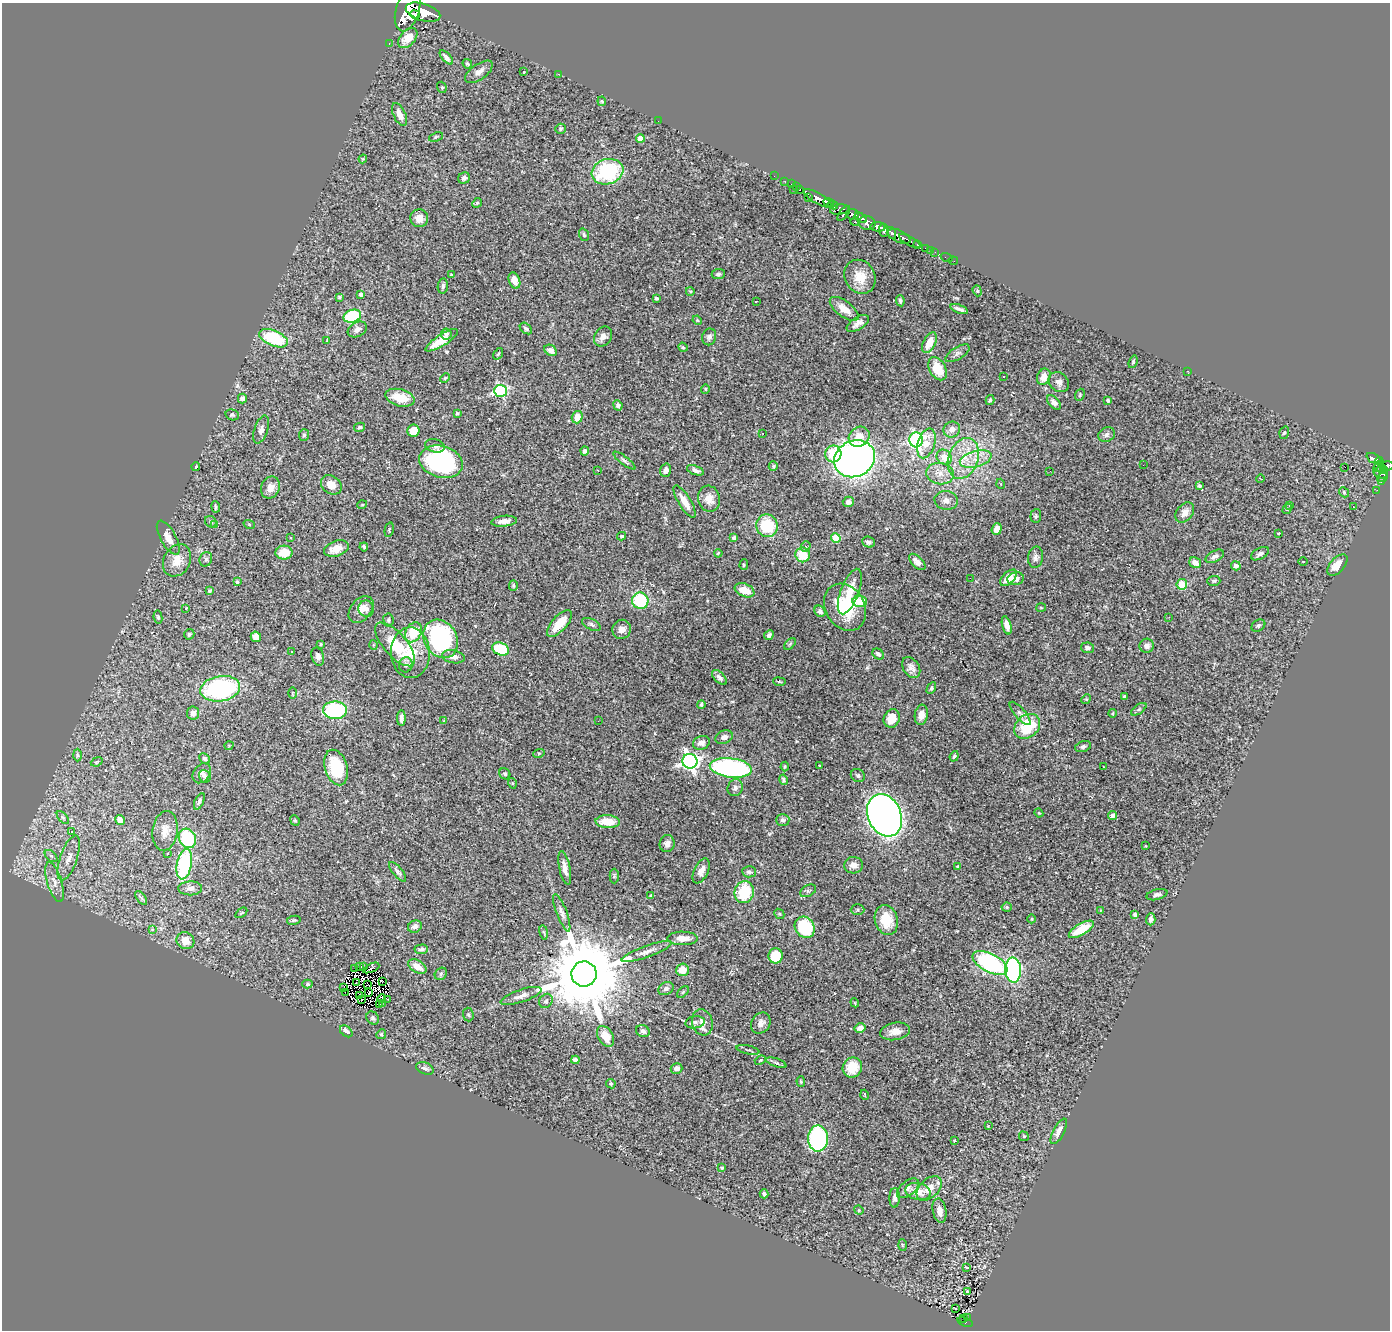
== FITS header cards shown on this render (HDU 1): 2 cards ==
NAXIS1  =                 1388
NAXIS2  =                 1328

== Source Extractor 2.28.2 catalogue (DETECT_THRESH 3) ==
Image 1388 x 1328 px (HDU 1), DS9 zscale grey, 1 PNG px = 1 image px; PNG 1392 x 1332 px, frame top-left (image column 1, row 1328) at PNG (2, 3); each listed source drawn as its Kron ellipse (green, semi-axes under 4 px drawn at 4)
Background 0.85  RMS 0.038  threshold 0.113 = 3 sigma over >= 5 px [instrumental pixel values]
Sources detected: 394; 1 with non-positive FLUX_AUTO (blend fragments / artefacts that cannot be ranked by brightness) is neither listed nor drawn; the other 393 listed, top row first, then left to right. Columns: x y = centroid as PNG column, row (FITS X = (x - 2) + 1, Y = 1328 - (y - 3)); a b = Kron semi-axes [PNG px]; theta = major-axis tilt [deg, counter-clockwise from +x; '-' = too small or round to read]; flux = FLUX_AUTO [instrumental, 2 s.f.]
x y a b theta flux
408 10 22 11 73 4700
423 12 18 8 -16 3600
415 14 5 3 - 670
408 38 12 7 47 36
389 43 3 2 - 19
446 57 9 4 -47 11
467 64 5 4 - 3.8
479 72 16 7 35 17
524 72 2 2 - 1.5
558 74 3 2 - 2.7
442 87 6 4 -69 3.6
602 101 5 3 - 2.7
399 114 12 6 -66 21
658 121 2 2 - 5.9
560 129 5 5 - 4.9
436 137 7 4 22 3.7
640 138 4 4 - 34
363 159 4 4 - 2.7
608 172 16 12 17 210
774 176 2 2 - 7.2
464 178 6 5 - 8.5
785 181 3 2 - 17
791 184 2 2 - 9.7
797 187 3 2 - 23
793 190 3 2 - 42
800 190 3 3 - 26
809 198 2 2 - 5.9
817 198 16 5 -30 1300
828 202 5 3 - 390
477 203 5 4 - 3.2
833 205 5 3 - 340
839 210 9 5 8 270
844 213 9 4 52 400
852 214 6 5 - 430
419 218 9 9 - 24
861 218 7 3 -34 290
855 222 4 3 - 160
867 223 8 7 - 660
878 227 7 5 -6 1000
884 230 7 3 -83 530
891 233 6 4 -73 440
584 235 6 5 - 5.2
899 236 12 6 -25 840
910 241 12 4 -29 180
917 244 3 3 - 99
926 248 3 3 - 37
931 250 3 2 - 12
935 252 2 2 - 10
946 257 6 2 -19 11
953 261 4 2 - 8.6
718 274 6 5 - 4.9
451 275 4 3 - 2.9
860 277 17 15 -60 47
514 280 8 5 -69 16
443 286 7 5 82 6
690 291 4 3 - 2.3
977 291 6 4 -70 3.5
361 294 4 4 - 9
339 297 4 3 - 3.2
656 298 4 4 - 6.2
756 301 3 2 - 9
900 301 6 4 -81 5.8
844 309 17 8 -37 31
959 309 9 3 -21 9.1
352 316 9 6 18 150
697 320 5 4 - 2.6
858 323 12 6 32 15
526 328 7 4 -40 5.3
357 329 10 7 29 14
446 334 5 5 - 9.8
603 337 10 8 56 15
709 337 8 7 - 7.6
274 338 15 7 -23 160
442 340 19 5 32 40
327 341 3 2 - 2.2
929 343 11 6 63 37
683 347 5 4 - 3.1
551 350 7 5 -33 12
957 353 13 6 32 9.7
498 354 6 3 54 3.1
1133 362 6 4 71 3.9
938 369 12 8 -61 60
1188 371 2 2 - 1.7
1004 377 3 3 - 11
1044 377 8 6 67 25
445 378 5 3 - 2.7
1059 382 11 9 -42 14
705 389 5 4 - 3.2
501 391 6 6 - 370
1080 395 6 4 70 3.2
242 398 5 4 - 10
400 398 15 8 -15 50
990 400 5 4 - 3.5
1108 400 4 3 - 4.8
1054 402 8 5 -47 10
618 405 5 4 - 6.7
457 413 4 3 - 3.7
232 415 7 5 -17 4.6
577 417 6 5 - 32
360 427 5 4 - 3.9
952 429 8 8 - 16
261 430 14 6 71 12
413 431 6 6 - 37
762 433 3 3 - 6.6
1284 433 6 4 70 4.5
304 435 6 5 - 4.4
1106 435 8 7 - 8.3
859 437 11 9 36 37
916 440 7 7 - 560
926 443 15 8 73 38
435 446 10 6 -14 12
585 451 4 4 - 7.9
833 454 8 8 - 60
944 457 8 7 - 38
963 458 21 14 69 78
1374 458 8 4 -26 220
855 459 21 18 26 1700
976 459 16 8 15 33
624 461 13 4 -38 6.9
1379 461 4 3 - 95
441 462 22 15 -16 370
1143 465 2 2 - 1.6
773 466 5 4 - 3.1
1379 466 6 2 54 59
1387 466 7 4 11 400
196 467 4 4 - 3.9
1345 467 2 2 - 4.6
1382 469 5 2 - 190
598 470 3 2 - 1.7
666 470 7 5 74 14
695 470 9 4 -20 9.9
1050 471 3 2 - 2.4
1381 473 7 5 -17 310
940 474 14 10 -7 32
1382 478 5 3 - 49
1260 479 4 2 - 2.6
1381 482 3 2 - 19
1001 484 5 3 - 1.9
331 485 11 8 -38 30
1199 486 4 3 - 4
270 487 11 9 68 22
1377 490 2 2 - 5.6
1344 492 5 4 - 3.6
709 499 13 11 -76 27
946 500 12 9 -12 17
685 501 18 6 -59 30
848 502 6 5 - 9.9
362 505 5 3 - 2.1
1289 506 3 2 - 3.4
216 507 6 4 -83 4.5
1353 507 2 2 - 1.7
1287 509 5 4 - 4
1185 512 11 8 51 19
1036 516 7 5 83 4.6
504 521 13 5 7 18
211 522 6 5 - 5.7
249 524 6 3 -20 2.5
215 525 4 3 - 3.4
767 526 11 10 - 110
997 529 6 5 - 19
389 530 7 3 77 2.5
1278 533 3 2 - 1.8
622 536 4 4 - 4.5
168 538 19 7 -61 26
291 538 3 3 - 7.9
734 538 4 3 - 6.8
836 538 5 4 - 97
868 542 6 5 - 7.6
806 546 5 5 - 4.9
364 547 4 3 - 4.4
336 549 13 7 18 32
284 553 8 7 - 44
718 553 4 3 - 2.6
1260 554 10 5 29 10
803 555 7 7 - 74
1215 556 10 5 28 9.5
1036 557 10 7 82 10
206 559 7 6 - 6.4
177 560 17 13 60 39
1303 561 5 3 - 2
917 562 10 5 -45 19
1195 563 6 5 - 16
744 565 5 4 - 3.7
1337 565 13 7 48 30
1236 566 5 4 - 14
970 578 3 3 - 3.2
1008 578 10 5 43 35
1016 579 8 6 14 15
1214 581 6 5 - 4.2
237 582 4 3 - 3.9
1182 584 5 5 - 66
513 585 5 4 - 3.5
745 590 10 6 -23 41
209 591 4 3 - 3.3
850 591 24 9 69 44
640 601 8 8 - 160
860 601 7 5 -5 56
845 607 25 19 -58 140
186 608 3 3 - 1.4
1041 608 5 3 - 2.1
361 609 15 10 50 25
366 609 8 7 - 11
820 611 6 5 - 8
158 617 6 4 -81 3.8
1169 617 3 2 - 2.5
388 620 7 5 -83 4.6
559 624 17 7 48 50
591 624 10 5 -26 6.4
1007 625 9 4 -74 21
1258 626 7 5 33 5.8
622 629 10 9 - 17
413 632 10 8 62 100
189 634 5 5 - 5.2
769 635 5 4 - 7.3
256 637 5 5 - 22
441 639 20 16 -60 370
321 644 4 3 - 2.4
395 644 27 11 -48 100
790 644 7 4 46 4.1
373 645 5 3 - 2.9
1147 646 7 7 - 9.6
1087 648 6 5 - 8.7
501 649 9 6 -23 130
291 652 3 2 - 1.8
410 653 25 19 -88 82
878 654 6 5 - 8.6
318 656 9 6 -74 9.3
453 657 11 6 -11 14
406 665 7 7 - 9.5
911 667 11 8 -55 14
719 677 9 5 -45 9.3
779 682 6 3 -7 2.8
931 688 6 4 61 4.6
220 689 20 12 10 380
292 693 6 3 89 2.3
1124 697 4 3 - 3.4
1086 699 5 4 - 3.2
701 704 4 4 - 4.5
1139 709 9 4 36 4.5
335 710 12 9 -2 250
193 713 6 6 - 15
1020 713 15 5 -49 9.7
1113 713 4 3 - 2
921 715 10 6 81 18
401 718 8 3 90 8.7
892 718 9 8 - 40
444 721 4 3 - 2.7
598 721 2 2 - 3.8
1027 726 14 11 41 110
724 737 9 6 21 11
701 743 9 6 21 14
229 745 5 3 - 2.2
1083 746 8 5 17 7
539 753 6 3 18 2.8
77 755 6 4 -88 4.5
954 756 5 4 - 3.6
205 758 5 4 - 5.3
690 761 7 7 - 990
97 762 6 4 21 3.1
819 765 3 3 - 32
785 766 5 3 - 3.1
336 767 18 11 -74 98
1104 767 3 2 - 1.8
731 768 21 9 -7 550
202 773 11 8 53 12
505 774 6 5 - 4.4
858 775 7 6 - 6.6
205 776 6 5 - 5.2
783 780 5 4 - 5.2
512 783 5 3 - 2.7
735 788 8 7 - 9.6
199 801 9 4 65 5.9
1039 813 4 4 - 2.7
884 815 22 16 -66 1900
1112 816 5 4 - 7.3
63 818 8 3 -48 3.7
120 820 5 4 - 24
295 820 5 4 - 3.6
783 820 7 6 - 7.2
608 822 12 6 -3 59
72 831 3 2 - 5.1
165 831 20 12 82 32
187 838 10 8 -62 170
667 844 8 7 - 12
1145 846 2 2 - 1.8
168 853 3 2 - 4.3
51 856 7 4 -44 5.2
69 858 23 8 71 25
184 864 15 7 79 260
853 865 9 8 - 19
957 867 4 4 - 3
565 868 17 5 -78 19
701 871 13 7 65 17
397 872 12 4 -50 7.8
749 872 7 5 -4 6.7
614 876 7 4 89 3.2
55 882 21 7 -73 22
190 888 12 7 1 13
808 891 8 5 30 6.2
744 892 11 9 74 110
1157 895 11 5 15 7.3
651 896 4 3 - 2.8
141 898 8 4 -53 5.1
1007 907 5 4 - 3.8
858 910 7 5 0 4.2
1100 910 4 3 - 2.9
241 913 7 3 36 2.9
562 913 20 5 -69 12
779 914 5 4 - 3.5
1135 915 4 3 - 5.1
1032 919 4 3 - 2
1151 919 6 5 - 9
294 920 7 4 11 3.9
886 920 15 11 -73 62
415 927 7 6 - 12
805 927 11 9 -55 140
152 929 4 3 - 2.6
1081 929 14 5 31 60
544 932 7 3 -80 3.7
683 938 15 6 -1 28
185 941 9 8 - 31
421 949 7 5 3 7.4
647 952 26 5 20 21
776 956 7 7 - 62
990 963 19 9 -27 340
363 966 4 3 - 3.7
417 966 10 6 -30 28
359 967 4 2 - 2.2
355 968 3 2 - 3
371 968 9 4 24 4.2
682 970 6 6 - 33
1013 970 12 8 -87 360
441 974 7 5 49 4.7
584 974 12 12 - 44000
382 981 3 2 - 1.1
356 983 3 2 - 2.4
307 984 5 4 - 3.9
367 985 3 2 - 0.16
344 987 3 2 - 1.9
666 989 8 6 26 8.8
345 992 3 2 - 9.2
683 992 7 4 44 3.4
369 993 4 2 - 3.8
360 995 3 2 - 1.3
521 996 21 6 19 17
382 998 4 3 - 0.74
387 999 2 2 - 4.1
362 1000 2 2 - 2.2
546 1001 7 6 - 6.1
382 1003 2 2 - 1.7
855 1003 5 3 - 2.5
379 1004 3 2 - 2
468 1014 7 5 -87 4.2
373 1018 7 5 -49 6.2
695 1022 10 6 10 8.7
702 1022 13 10 -73 21
761 1023 11 9 57 17
860 1028 5 5 - 17
346 1031 7 5 -41 12
643 1031 7 6 - 8.1
895 1031 15 8 9 28
381 1034 5 4 - 3.3
605 1036 11 7 -59 33
748 1050 12 2 -12 3.8
575 1060 4 4 - 6.8
760 1060 6 4 23 2.9
776 1063 10 4 -19 6
852 1067 10 9 - 61
425 1068 9 5 -21 7.3
676 1068 6 5 - 14
801 1081 5 4 - 3.2
611 1084 5 4 - 4.1
865 1095 5 3 - 1.9
988 1126 4 4 - 1.6
1059 1131 14 5 62 16
1024 1136 5 4 - 3.4
818 1138 13 10 90 470
954 1140 3 3 - 4.2
722 1168 4 4 - 3.1
908 1188 13 7 40 12
929 1188 15 9 43 37
918 1191 13 8 -13 34
764 1194 4 3 - 5.4
895 1198 10 5 88 8.7
859 1210 5 4 - 3
939 1211 12 7 -79 21
902 1245 6 4 -88 2.8
966 1267 3 2 - 2
967 1292 3 2 - 1.8
955 1308 3 2 - 3.1
967 1318 3 3 - 13
964 1319 3 2 - 27
965 1322 8 4 -19 97
At the frame edge (FLAGS 8, measured only in part): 1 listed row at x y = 408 10
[1 non-positive-flux detection neither listed nor drawn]